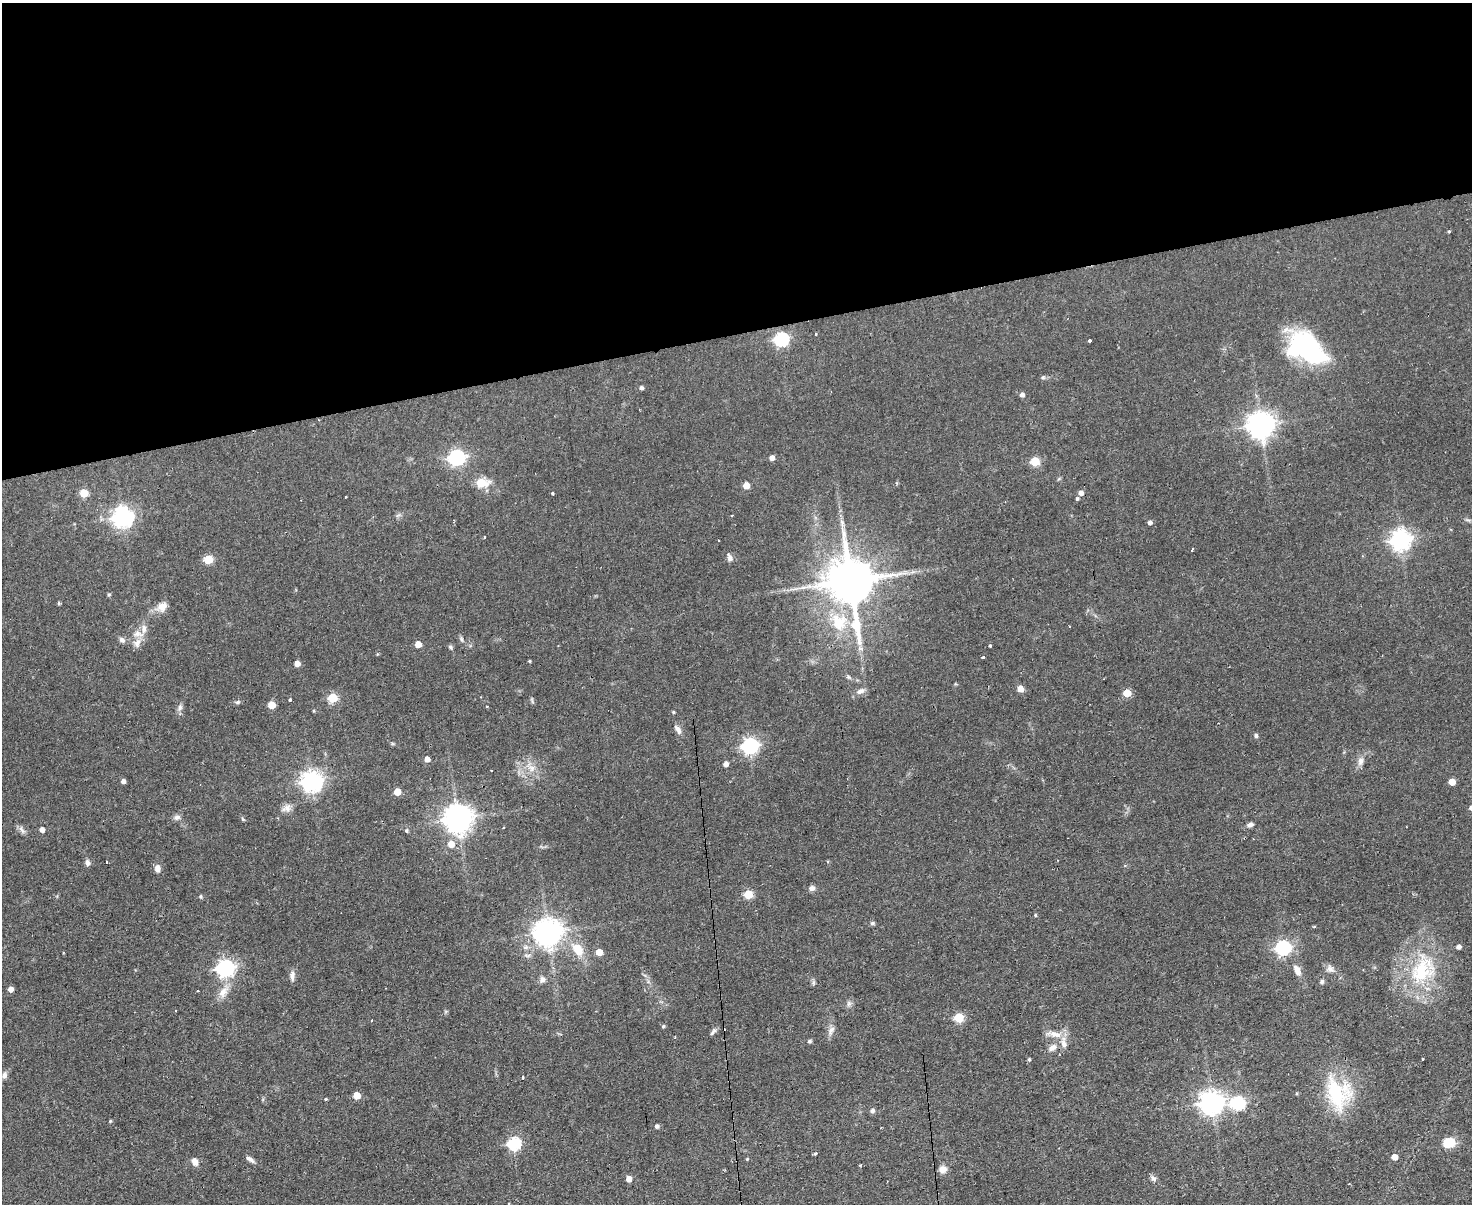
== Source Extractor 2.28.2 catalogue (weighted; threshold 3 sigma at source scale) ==
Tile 2 of 3 x 4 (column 2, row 1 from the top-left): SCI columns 1714-3183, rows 3609-4810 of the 4782 x 4810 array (HDU 1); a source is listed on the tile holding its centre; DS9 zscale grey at full resolution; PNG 1474 x 1206 px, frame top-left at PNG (2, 3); no overlay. Shown black and unused: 28% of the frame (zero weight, under 2 of 3 exposures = <1% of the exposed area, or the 3 px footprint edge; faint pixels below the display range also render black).
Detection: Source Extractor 2.28.2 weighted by HDU 2 'WHT'; one run over the whole footprint, this tile lists its part. Background 0.0587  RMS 0.0058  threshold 0.0261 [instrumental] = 3 sigma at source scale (4.5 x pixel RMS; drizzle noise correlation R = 1.50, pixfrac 1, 0.05/0.05 arcsec/px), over >= 5 px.
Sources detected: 134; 6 cosmic-ray / hot-pixel residue — not listed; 1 inside a brighter listed object's ellipse — not listed separately; the other 127 listed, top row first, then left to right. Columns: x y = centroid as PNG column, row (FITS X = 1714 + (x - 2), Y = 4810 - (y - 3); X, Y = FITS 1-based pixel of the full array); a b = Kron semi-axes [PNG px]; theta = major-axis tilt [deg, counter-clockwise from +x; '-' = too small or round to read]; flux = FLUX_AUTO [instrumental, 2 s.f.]
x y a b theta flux
1449 231 3 3 - 0.63
815 334 3 3 - 1.5
781 339 7 6 - 100
1089 340 3 3 - 1.5
1307 348 41 24 -37 81
1043 377 5 5 - 0.96
641 388 4 4 - 1.5
1022 395 5 5 - 2.3
1260 425 8 8 - 620
457 457 7 6 - 120
771 458 5 4 - 3.1
1035 461 5 5 - 24
481 483 9 6 -3 16
746 486 5 5 - 7.8
83 493 5 5 - 15
553 493 3 2 - 0.9
1081 493 5 5 - 2.6
1077 499 4 3 - 0.95
732 515 3 3 - 1.6
122 517 8 7 - 290
1150 523 4 4 - 1.8
484 537 3 2 - 0.42
1400 540 7 7 - 320
1192 549 3 2 - 0.65
729 557 11 6 -70 2
208 559 5 5 - 22
850 581 15 12 -82 3000
109 594 6 3 19 0.58
59 603 4 3 - 0.79
162 607 15 11 40 5.4
839 622 28 22 -70 24
138 634 17 7 -7 4.2
122 640 8 6 -45 1.9
137 643 14 9 64 4
418 644 5 5 - 6.9
990 645 3 3 - 0.74
450 647 6 5 - 0.95
984 657 3 3 - 2
529 661 4 3 - 0.57
297 664 5 5 - 4.3
848 677 6 5 - 0.96
1020 689 5 4 - 7.8
860 691 12 7 19 2.8
1127 693 5 5 - 15
332 698 5 5 - 26
290 700 3 3 - 2.7
237 702 7 5 16 1.1
271 705 5 5 - 11
487 706 3 3 - 1.3
180 707 10 6 80 1.9
313 711 5 3 - 0.59
673 712 4 3 - 0.67
678 730 13 6 -57 2.5
1256 736 6 5 - 1.1
750 746 7 6 - 150
427 759 5 4 - 3.9
1360 761 12 7 66 3
726 764 5 5 - 3
532 768 12 9 -5 4.6
123 781 4 4 - 2.3
311 781 8 7 - 340
1452 782 5 5 - 7.5
397 792 5 5 - 8.8
286 808 14 9 24 3.6
177 817 9 7 24 2
243 819 5 5 - 0.71
457 819 9 8 - 770
1250 825 8 5 21 1.8
503 827 3 2 - 0.78
22 830 13 5 -56 2
42 830 4 4 - 3.1
406 831 5 5 - 0.97
451 844 6 6 - 5.8
107 862 2 2 - 0.73
87 863 7 6 - 2
157 868 9 7 -86 2.8
812 888 7 6 - 2.3
748 894 5 5 - 20
201 896 5 5 - 0.89
1035 915 4 3 - 0.69
872 923 6 5 - 1.1
1314 927 4 3 - 0.57
548 932 9 8 - 670
1458 947 4 4 - 2.2
1283 948 6 6 - 120
578 949 16 11 -52 11
599 952 5 5 - 7.4
225 968 7 7 - 190
1330 969 10 9 - 2.6
1297 970 12 7 -62 4.3
1422 970 42 30 52 42
292 976 13 6 88 2.6
542 979 8 7 - 2.1
1322 982 6 5 - 1.1
10 989 5 4 - 3.3
223 992 17 10 65 6.3
849 1004 8 6 69 1.7
959 1018 5 5 - 26
663 1026 5 4 - 0.81
831 1030 14 7 61 2.9
713 1032 12 4 52 1.5
1054 1034 20 8 -18 5.9
809 1041 4 4 - 1.2
1064 1044 11 8 -69 3.7
1052 1047 13 8 30 3.6
1029 1059 5 4 - 0.8
1423 1059 3 3 - 0.93
4 1075 9 7 63 2
523 1077 4 3 - 0.72
1336 1093 42 26 -65 38
357 1096 5 5 - 9.9
326 1099 4 3 - 0.69
1211 1103 8 7 - 470
1238 1103 7 6 - 79
872 1111 5 5 - 1.8
110 1121 4 4 - 0.59
657 1126 5 5 - 1.6
514 1143 6 6 - 75
1449 1143 14 11 23 9.4
815 1153 4 4 - 1.1
1394 1157 5 4 - 5.6
250 1159 11 5 -35 2.2
747 1159 4 4 - 0.57
195 1162 9 7 -66 3.2
942 1169 9 8 - 3.7
1153 1178 7 4 -89 1.4
629 1179 5 5 - 5.6